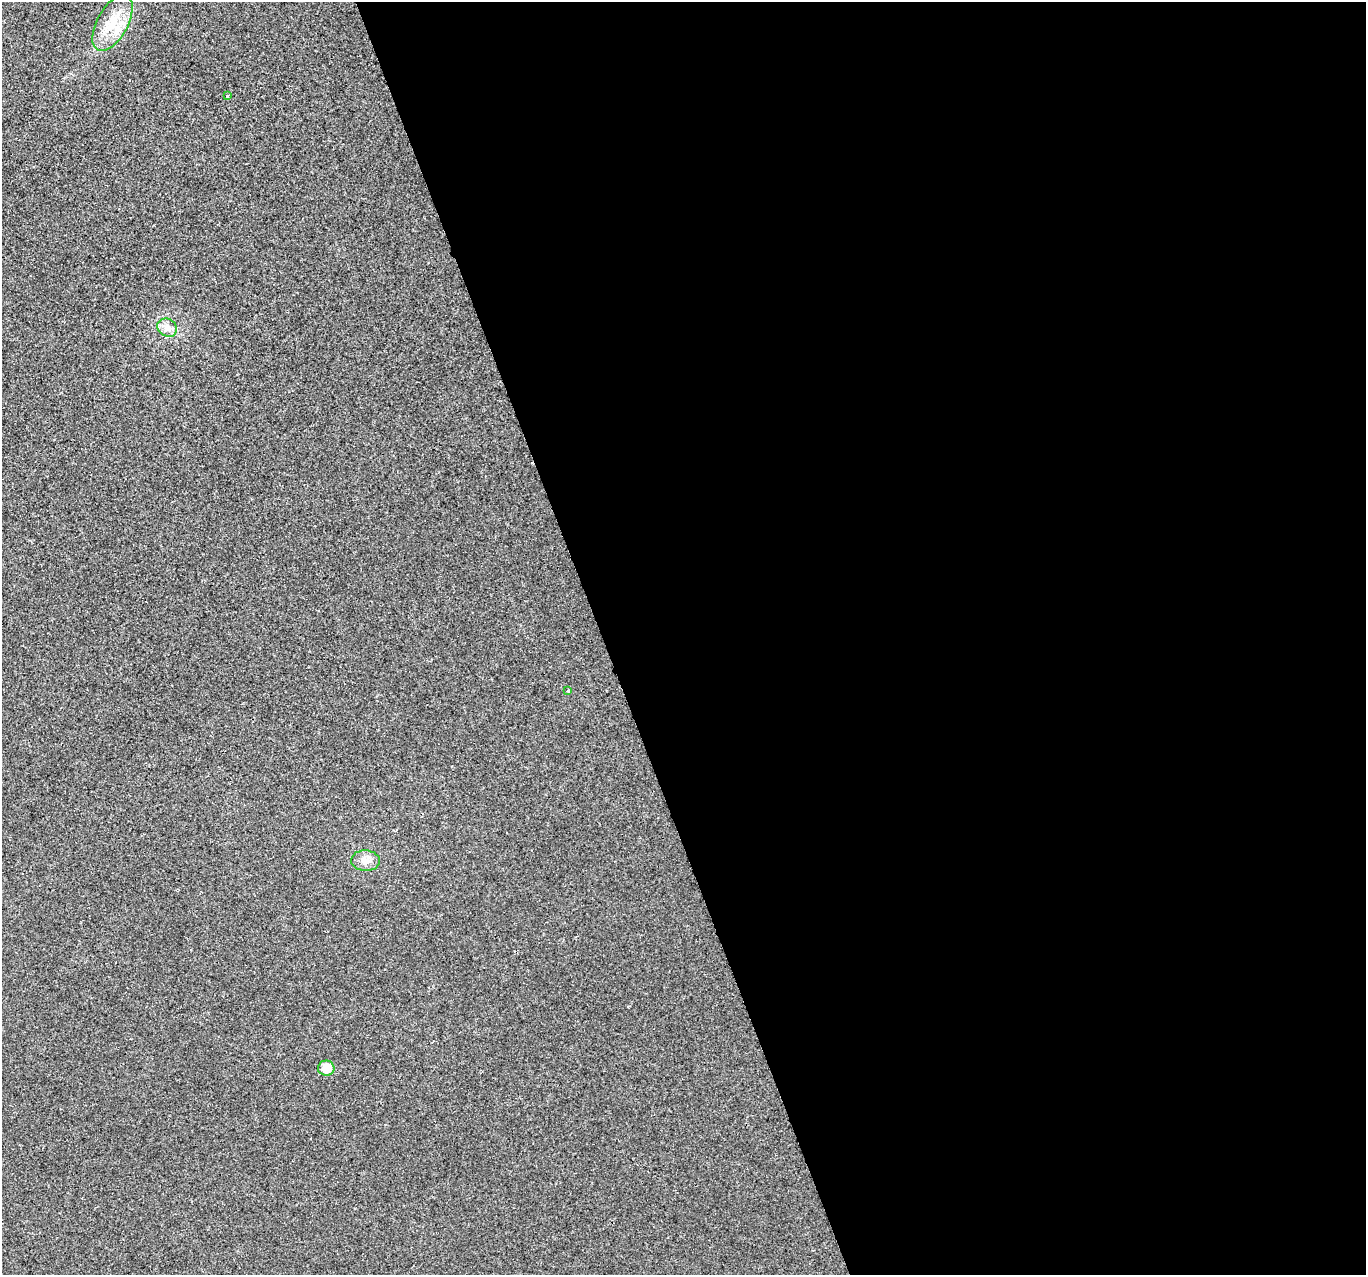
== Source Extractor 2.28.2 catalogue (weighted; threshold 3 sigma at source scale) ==
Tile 8 of 4 x 4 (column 4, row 2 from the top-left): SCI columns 4092-5455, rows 2672-3944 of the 5455 x 5287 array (HDU 1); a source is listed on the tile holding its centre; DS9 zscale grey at full resolution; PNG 1368 x 1277 px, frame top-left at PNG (2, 2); each listed source drawn as its Kron ellipse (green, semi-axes under 4 px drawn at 4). Shown black and unused: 56% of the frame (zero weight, under 2 of 3 exposures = <1% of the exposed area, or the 3 px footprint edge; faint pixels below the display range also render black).
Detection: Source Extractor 2.28.2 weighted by HDU 2 'WHT'; one run over the whole footprint, this tile lists its part. Background 0.0183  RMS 0.006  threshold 0.0268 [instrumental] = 3 sigma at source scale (4.5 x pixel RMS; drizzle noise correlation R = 1.50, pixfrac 1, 0.0396/0.0396 arcsec/px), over >= 5 px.
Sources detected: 6; all 6 listed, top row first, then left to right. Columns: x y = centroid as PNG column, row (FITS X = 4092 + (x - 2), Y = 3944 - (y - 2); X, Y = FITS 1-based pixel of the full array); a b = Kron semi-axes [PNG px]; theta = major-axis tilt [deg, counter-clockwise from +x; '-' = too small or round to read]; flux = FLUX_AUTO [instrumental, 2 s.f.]
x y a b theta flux
113 23 31 15 61 17
227 96 3 3 - 4.3
167 328 10 8 -31 3.8
568 691 4 3 - 4.6
365 861 14 10 -3 5.3
326 1068 8 7 - 9.6